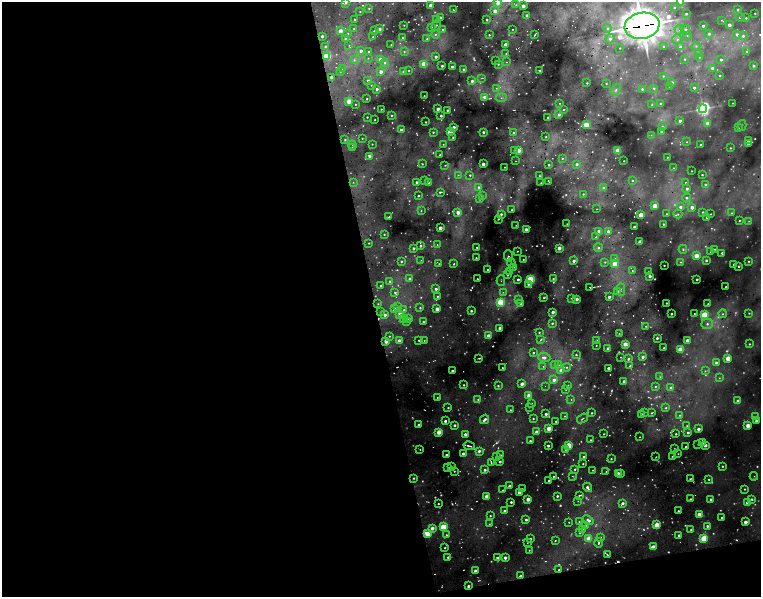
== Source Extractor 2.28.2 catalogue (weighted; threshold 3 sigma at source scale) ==
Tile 13 of 4 x 4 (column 1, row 4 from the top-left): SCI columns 1-1517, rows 133-1322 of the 6624 x 5249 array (HDU 1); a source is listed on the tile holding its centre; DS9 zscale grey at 2 x 2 block average (1 PNG px = mean of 2 x 2 image px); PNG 763 x 599 px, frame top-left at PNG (2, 2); each listed source drawn as its Kron ellipse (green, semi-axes under 4 px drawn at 4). Shown black and unused: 51% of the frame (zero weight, under 2 of 5 exposures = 10% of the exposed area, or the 3 px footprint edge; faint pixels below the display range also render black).
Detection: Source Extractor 2.28.2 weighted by HDU 2 'WHT'; one run over the whole footprint, this tile lists its part. Background 0.17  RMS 0.017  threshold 0.0756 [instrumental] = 3 sigma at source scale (4.5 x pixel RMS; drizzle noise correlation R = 1.50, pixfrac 1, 0.05/0.05 arcsec/px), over >= 5 px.
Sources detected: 804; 143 too faint to see at this stretch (2 x 2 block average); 18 cosmic-ray / hot-pixel residue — neither listed nor drawn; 2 coinciding with a brighter row at this scale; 11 inside a brighter listed object's ellipse — not listed separately; of the other 630, all 500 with FLUX_AUTO >= 3.68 (the completeness limit of this list) listed and drawn (130 fainter detections not listed), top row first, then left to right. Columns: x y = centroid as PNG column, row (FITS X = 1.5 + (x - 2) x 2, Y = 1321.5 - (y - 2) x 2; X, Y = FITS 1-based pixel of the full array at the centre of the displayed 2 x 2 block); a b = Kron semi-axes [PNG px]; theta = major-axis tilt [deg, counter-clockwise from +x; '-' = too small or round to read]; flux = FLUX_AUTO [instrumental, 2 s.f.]
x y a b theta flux
680 2 3 3 - 16
346 3 4 3 - 15
498 3 4 3 - 53
430 5 2 2 - 61
516 5 2 2 - 4.4
523 6 2 2 - 57
674 7 3 2 - 5.9
369 8 3 2 - 6
453 10 3 2 - 5.1
738 10 4 3 - 14
495 11 3 3 - 61
360 12 2 2 - 3.9
755 13 2 2 - 5
686 14 2 2 - 9.8
527 15 2 2 - 23
740 17 4 3 - 9
440 18 2 2 - 18
746 18 2 2 - 6.6
355 20 2 2 - 4.1
437 20 2 2 - 3.9
487 20 2 2 - 9.4
721 20 3 3 - 5.1
404 25 2 2 - 3.8
436 25 6 3 56 8
729 25 2 2 - 35
642 26 17 13 10 10000
703 26 2 2 - 15
432 28 2 2 - 7.2
608 28 4 4 - 12
354 29 2 2 - 5.5
379 29 3 2 - 39
442 29 2 2 - 5.3
512 29 2 2 - 4.6
679 30 5 4 - 16
685 30 5 4 - 16
340 31 3 2 - 61
374 31 2 2 - 5.9
348 33 3 2 - 4.5
435 34 4 4 - 12
535 34 2 2 - 5.1
709 34 4 3 - 13
737 34 3 2 - 22
489 35 2 2 - 6
687 35 3 3 - 5.3
322 36 2 2 - 16
743 36 4 3 - 13
373 37 2 2 - 4.8
402 38 3 2 - 5.3
345 39 2 2 - 10
427 39 3 3 - 8
610 39 4 4 - 17
677 39 5 5 - 15
505 44 2 2 - 26
349 45 4 2 - 4.8
391 45 2 2 - 4.9
696 46 4 4 - 8.6
326 47 2 2 - 21
664 47 3 3 - 11
680 47 3 3 - 13
620 48 2 2 - 3.8
361 51 3 3 - 25
404 51 3 2 - 5.9
746 51 3 2 - 6.7
369 52 2 2 - 13
698 53 4 3 - 6.8
506 54 2 2 - 4.3
327 56 3 3 - 430
436 57 3 3 - 19
699 57 3 3 - 6.5
368 58 3 3 - 4.1
380 59 3 3 - 49
685 59 3 3 - 5.5
354 60 4 4 - 11
721 60 2 2 - 12
495 61 2 2 - 5.9
507 62 2 2 - 10
385 63 4 4 - 15
424 64 3 3 - 280
498 64 3 3 - 7.4
442 66 2 2 - 15
753 66 2 2 - 14
452 67 2 2 - 16
712 68 2 2 - 36
342 69 3 2 - 5
464 69 3 2 - 15
408 70 3 2 - 4.6
340 71 3 2 - 4.9
540 71 2 2 - 5.4
381 72 3 3 - 41
404 72 3 2 - 31
720 75 2 2 - 5.6
663 76 3 3 - 6.6
331 77 2 2 - 32
482 78 3 2 - 5.8
368 81 3 3 - 14
472 81 3 3 - 22
672 82 3 2 - 22
587 83 2 2 - 5.9
606 83 2 2 - 4.9
371 85 2 2 - 3.9
669 86 3 3 - 4
496 88 3 2 - 6.9
654 88 3 3 - 7.8
694 88 2 2 - 16
377 89 3 2 - 17
642 89 2 2 - 9.4
616 90 6 3 55 11
424 96 2 2 - 4.6
485 97 3 3 - 42
501 98 5 3 - 11
367 99 2 2 - 5.6
349 101 3 3 - 100
560 103 3 2 - 3.8
660 103 3 3 - 9.2
733 103 2 2 - 3.9
355 104 2 2 - 4.2
652 105 3 3 - 6
381 109 2 2 - 5.8
438 109 2 2 - 37
703 109 4 4 - 1800
447 110 2 2 - 9
563 110 2 2 - 4.1
391 115 2 2 - 7
559 115 2 2 - 22
441 116 2 2 - 9.8
367 117 2 2 - 5.4
548 118 2 2 - 9.1
375 120 2 2 - 4.6
680 121 2 2 - 20
426 122 2 2 - 4.4
707 123 3 3 - 35
586 125 3 3 - 140
742 125 6 3 76 5.9
662 126 3 3 - 9
454 127 2 2 - 31
738 128 3 3 - 7.5
401 130 2 2 - 21
661 131 2 2 - 9.8
433 132 3 2 - 6.6
450 132 3 3 - 180
483 132 2 2 - 15
513 132 3 3 - 7.7
651 135 3 3 - 4.7
453 137 3 3 - 7.7
546 137 2 2 - 5.9
362 139 2 2 - 4.6
345 140 3 3 - 9
748 141 3 2 - 11
687 142 3 3 - 5.6
372 144 2 2 - 4.4
443 144 2 2 - 3.7
748 144 3 2 - 21
352 145 4 2 - 6.9
701 145 2 2 - 11
353 147 3 2 - 8.4
730 148 3 2 - 4.9
514 150 2 2 - 4.8
518 151 3 2 - 110
618 151 3 3 - 200
440 155 2 2 - 8.1
370 156 2 2 - 61
667 157 2 2 - 5.4
562 158 3 3 - 6.1
515 161 2 2 - 15
624 161 2 2 - 4
422 164 3 2 - 4.2
483 164 2 2 - 39
577 164 3 3 - 16
445 165 2 2 - 3.8
549 165 2 2 - 8.5
505 167 2 2 - 3.7
673 168 3 3 - 5.1
691 171 2 2 - 3.8
458 175 3 2 - 4.1
470 175 2 2 - 6.5
702 175 2 2 - 7.1
539 176 2 2 - 4.1
632 180 3 2 - 8.1
425 181 3 3 - 4.4
548 181 3 2 - 4.8
353 182 3 3 - 6.4
416 182 2 2 - 14
686 182 3 3 - 6.7
429 183 2 2 - 48
541 183 2 2 - 3.9
705 184 3 3 - 9.7
478 187 4 4 - 14
603 188 4 4 - 13
687 189 3 3 - 21
440 192 3 2 - 9.4
583 194 3 3 - 5.4
418 196 2 2 - 6.2
482 196 4 3 - 10
687 198 4 3 - 15
480 199 3 3 - 10
655 206 3 3 - 100
680 207 4 3 - 22
692 207 2 2 - 51
597 209 2 2 - 3.7
512 210 3 3 - 7.9
421 211 3 2 - 4.7
458 212 3 2 - 48
703 212 2 2 - 7.7
731 213 3 2 - 4.5
501 214 3 3 - 15
667 214 3 2 - 4.8
678 214 4 4 - 8.5
711 214 2 2 - 3.7
641 215 3 3 - 140
388 217 3 2 - 6.6
706 218 2 2 - 6.1
499 219 3 2 - 7.1
739 220 2 2 - 5.4
749 221 3 2 - 3.7
567 224 2 2 - 4
663 224 2 2 - 7.9
516 225 2 2 - 4.4
634 227 2 2 - 13
440 228 2 2 - 53
526 230 3 2 - 82
599 231 4 2 - 77
608 231 3 3 - 22
384 234 2 2 - 6.3
596 237 3 2 - 7.8
640 242 2 2 - 64
369 243 2 2 - 4.7
437 245 2 2 - 4
420 246 2 2 - 15
477 247 2 2 - 6.2
413 248 2 2 - 18
559 248 2 2 - 52
598 248 4 4 - 13
683 249 4 4 - 10
715 249 2 2 - 4.2
517 251 3 2 - 5.4
710 251 3 2 - 6.9
722 253 2 2 - 12
508 256 6 3 -86 11
696 256 3 3 - 130
476 258 2 2 - 6.2
614 258 4 4 - 9.6
523 259 2 2 - 6.4
421 260 3 2 - 4.3
706 260 3 2 - 13
401 261 3 3 - 9.7
574 261 3 2 - 24
749 261 2 2 - 5.3
605 262 3 3 - 7.3
681 262 3 3 - 4.8
511 263 4 2 - 5.6
439 264 2 2 - 4.8
454 264 2 2 - 5.3
615 264 3 3 - 220
664 265 2 2 - 6.6
734 265 2 2 - 26
739 266 2 2 - 11
514 267 3 3 - 7.7
488 270 2 2 - 5.3
632 270 3 3 - 6.9
510 272 3 2 - 5.4
649 272 2 2 - 4.7
507 275 3 3 - 6.3
650 276 2 2 - 29
409 279 3 2 - 20
477 279 2 2 - 5.4
518 279 2 2 - 16
530 279 3 3 - 380
553 279 3 3 - 7.4
697 279 2 2 - 15
501 280 5 2 - 4.2
390 281 3 3 - 14
528 284 3 3 - 11
381 285 2 2 - 10
590 287 2 2 - 5.5
726 287 2 2 - 5
436 289 2 2 - 16
621 289 6 3 -89 12
617 291 3 3 - 18
395 292 3 3 - 11
503 292 4 2 - 5.2
437 296 2 2 - 6.9
544 297 2 2 - 9.2
609 297 2 2 - 24
571 298 3 2 - 4.4
518 299 4 3 - 10
577 299 2 2 - 29
500 302 3 3 - 240
666 303 2 2 - 6.2
378 304 2 2 - 4.1
520 304 3 3 - 9.8
708 304 2 2 - 5.8
398 306 3 3 - 8.4
420 308 3 3 - 7.1
394 309 3 2 - 52
437 309 2 2 - 59
404 310 4 3 - 8.9
471 311 2 2 - 11
380 312 2 2 - 6.9
553 312 2 2 - 32
694 313 2 2 - 5.1
749 313 3 2 - 5.5
671 314 2 2 - 9.6
723 314 4 4 - 10
385 315 3 2 - 22
400 315 3 3 - 64
704 315 3 3 - 310
409 318 3 3 - 14
403 319 3 3 - 20
406 321 3 3 - 10
423 322 3 2 - 9.5
552 323 3 3 - 12
707 324 6 5 - 25
646 326 3 3 - 6
500 328 2 2 - 59
539 332 2 2 - 7.1
619 333 3 2 - 5.7
389 336 3 3 - 6.5
488 336 3 2 - 72
657 338 2 2 - 15
419 340 2 2 - 6.6
424 340 2 2 - 4.4
541 340 4 2 - 7.6
596 340 3 3 - 17
687 340 2 2 - 34
386 341 3 2 - 55
399 341 3 2 - 55
625 344 3 2 - 87
749 344 2 2 - 4.9
596 345 2 2 - 4.9
664 348 2 2 - 13
608 349 2 2 - 37
680 349 3 3 - 200
533 353 3 3 - 9.6
576 355 4 3 - 8.1
621 357 3 2 - 5.2
643 357 3 2 - 23
479 358 2 2 - 6.1
544 358 6 4 -5 35
728 358 3 3 - 160
628 359 3 3 - 16
716 362 3 3 - 15
555 365 4 3 - 11
559 365 3 2 - 5.9
543 366 2 2 - 4
630 366 3 3 - 10
567 367 4 4 - 12
502 368 2 2 - 4.8
608 368 2 2 - 19
561 370 4 4 - 32
452 371 2 2 - 11
705 371 3 3 - 5.4
660 377 3 3 - 4.6
719 378 3 3 - 4.7
554 380 4 3 - 31
624 381 2 2 - 14
522 384 2 2 - 45
464 385 2 2 - 7.8
568 385 3 3 - 6.7
498 386 2 2 - 7.5
545 386 2 2 - 12
655 386 3 3 - 7.9
671 388 3 3 - 23
566 389 4 3 - 9
529 395 3 2 - 85
437 397 2 2 - 5.4
478 399 3 3 - 5.4
571 400 3 3 - 7.1
738 401 2 2 - 43
532 403 2 2 - 5.6
529 407 2 2 - 4
448 408 2 2 - 6.8
666 408 3 3 - 6.6
510 410 2 2 - 4
644 412 3 2 - 5.1
592 413 2 2 - 7.7
652 413 3 2 - 5.9
546 414 2 2 - 17
641 414 3 2 - 12
679 415 3 2 - 5.5
564 416 3 3 - 5.7
756 417 3 3 - 7.5
582 418 6 2 37 8.8
485 419 5 2 - 21
533 419 2 2 - 5.8
445 421 2 2 - 23
556 421 2 2 - 7.4
756 421 3 2 - 18
418 425 2 2 - 15
454 425 2 2 - 18
687 426 2 2 - 6.7
748 426 3 3 - 110
549 428 3 2 - 110
698 429 2 2 - 39
439 432 3 2 - 100
536 432 2 2 - 48
688 433 3 3 - 13
465 434 2 2 - 31
604 434 2 2 - 4.5
676 434 2 2 - 6.8
640 437 2 2 - 5
590 440 2 2 - 4.5
530 441 3 2 - 8.7
702 443 2 2 - 16
698 444 2 2 - 3.9
705 445 2 2 - 38
469 446 6 2 -13 12
548 446 2 2 - 18
568 446 3 3 - 210
686 447 2 2 - 11
420 449 2 2 - 3.8
565 449 3 2 - 9.6
675 449 2 2 - 8
479 451 3 3 - 20
463 454 2 2 - 35
678 454 3 2 - 3.8
446 455 2 2 - 12
500 455 3 2 - 6
672 456 2 2 - 4.4
496 457 2 2 - 12
583 457 2 2 - 11
656 457 2 2 - 3.9
611 459 2 2 - 6.7
500 461 2 2 - 13
491 462 4 2 - 7.9
583 464 2 2 - 5.1
722 466 3 2 - 7.1
452 467 2 2 - 5.5
448 468 2 2 - 8.9
575 469 3 3 - 9
485 470 2 2 - 18
593 470 2 2 - 4.2
454 471 2 2 - 4.9
606 472 2 2 - 4.6
618 473 2 2 - 15
621 474 2 2 - 5.8
553 476 2 2 - 5.5
572 476 4 2 - 6
754 476 4 2 - 4.6
414 478 2 2 - 7.7
690 479 2 2 - 5.4
709 479 3 3 - 7.6
549 481 3 2 - 14
509 486 2 2 - 21
587 487 5 3 - 25
522 489 2 2 - 5.4
744 489 2 2 - 6.5
503 490 2 2 - 4.1
519 492 2 2 - 64
579 495 4 2 - 6
487 496 3 2 - 130
557 496 2 2 - 14
528 499 2 2 - 67
690 499 3 2 - 7.2
710 499 2 2 - 12
752 499 3 3 - 9.1
578 501 3 2 - 3.8
511 502 2 2 - 13
622 503 4 3 - 21
747 503 3 2 - 20
438 504 2 2 - 6.2
504 511 2 2 - 11
678 511 2 2 - 7.7
699 514 3 2 - 80
490 516 3 2 - 6.1
721 517 2 2 - 7.3
526 520 3 2 - 14
588 520 6 3 -39 32
569 522 2 2 - 4.2
579 522 3 3 - 6.1
745 522 2 2 - 52
489 524 3 3 - 5.1
586 525 4 3 - 6.1
657 525 3 3 - 160
707 526 2 2 - 13
443 527 3 3 - 320
432 528 3 2 - 48
582 529 3 2 - 28
691 530 2 2 - 4.6
580 533 3 3 - 8.6
427 534 4 3 - 170
446 535 3 2 - 6
679 535 2 2 - 11
600 537 3 3 - 6.7
530 538 2 2 - 8.3
589 538 3 3 - 160
704 538 3 3 - 310
555 541 2 2 - 3.8
527 543 2 2 - 3.8
599 543 5 2 - 9
653 547 3 2 - 100
445 548 2 2 - 6.1
529 550 2 2 - 4.3
607 555 3 2 - 6.6
448 557 3 2 - 15
497 558 2 2 - 14
505 558 2 2 - 37
559 570 2 2 - 9.1
475 571 2 2 - 31
520 576 3 2 - 28
468 586 3 2 - 11
Overlapping masked pixels (flux is a lower limit): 4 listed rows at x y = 642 26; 414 478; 427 534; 468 586
Isophote crosses this tile's border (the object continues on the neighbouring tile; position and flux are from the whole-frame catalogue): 5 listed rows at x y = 680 2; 346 3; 498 3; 430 5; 642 26
Diffuse or blended objects may show on this block-average render without a row.